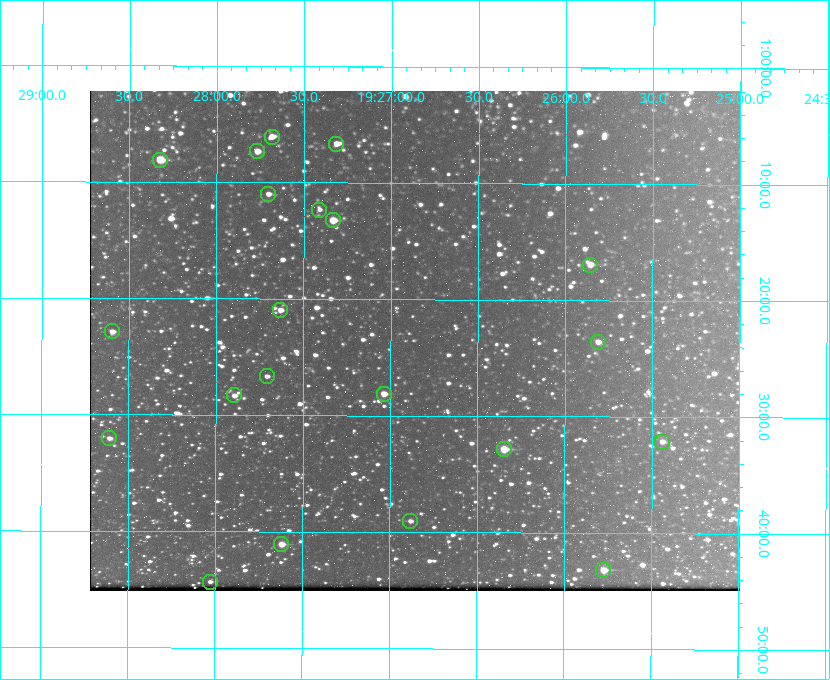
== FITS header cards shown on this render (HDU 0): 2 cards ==
NAXIS1  =                  650 / Width of table row in bytes
NAXIS2  =                  500 / Number of rows in table

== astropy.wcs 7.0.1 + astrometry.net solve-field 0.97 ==
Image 650 x 500 px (HDU 0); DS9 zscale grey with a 90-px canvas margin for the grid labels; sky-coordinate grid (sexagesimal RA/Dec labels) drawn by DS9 from the SOLVED WCS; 21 Tycho-2 reference stars matched to detected sources circled (green)
Header WCS: none
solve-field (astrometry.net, Tycho-2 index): SOLVED blind (the file carries no WCS)
Solved WCS: RA---TAN-SIP/DEC--TAN-SIP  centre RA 19:26:52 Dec +01:24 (291.72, +1.39 deg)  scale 5.16 arcsec/px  FOV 55.9' x 43.0'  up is +180 deg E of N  parity flipped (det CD > 0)
(file carries no celestial WCS; the grid is the blind solution)
Tycho-2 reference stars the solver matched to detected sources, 21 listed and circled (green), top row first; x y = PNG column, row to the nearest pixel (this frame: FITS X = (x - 90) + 1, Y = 500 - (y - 91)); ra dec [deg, ICRS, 3 dp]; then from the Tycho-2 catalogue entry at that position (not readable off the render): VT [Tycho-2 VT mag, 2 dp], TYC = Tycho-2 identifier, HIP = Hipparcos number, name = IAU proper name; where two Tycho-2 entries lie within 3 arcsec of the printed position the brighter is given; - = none
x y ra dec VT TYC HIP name
272 137 291.921 +1.101 10.89 465-1942-1 - -
336 144 291.829 +1.111 10.78 465-2030-1 - -
257 151 291.942 +1.122 10.76 465-1161-1 - -
160 160 292.081 +1.135 10.24 465-979-1 - -
268 194 291.926 +1.184 11.49 465-1994-1 - -
319 210 291.853 +1.206 11.17 465-1444-1 - -
333 220 291.833 +1.221 9.77 465-1968-1 - -
590 265 291.465 +1.282 11.06 465-140-1 - -
280 310 291.908 +1.350 10.94 465-1840-1 - -
112 331 292.148 +1.381 10.77 465-611-1 - -
598 342 291.453 +1.393 11.17 465-261-1 - -
267 376 291.927 +1.444 11.17 465-873-1 - -
384 394 291.759 +1.468 10.00 465-530-1 - -
234 395 291.973 +1.472 10.69 465-577-1 - -
109 438 292.152 +1.534 10.91 465-857-1 - -
662 442 291.360 +1.535 11.71 465-397-1 - -
504 449 291.587 +1.547 9.51 465-596-1 - -
410 521 291.720 +1.651 11.47 465-675-1 - -
281 544 291.905 +1.685 9.70 465-808-1 - -
603 570 291.444 +1.720 9.41 465-672-1 - -
210 582 292.007 +1.739 11.52 465-518-1 - -